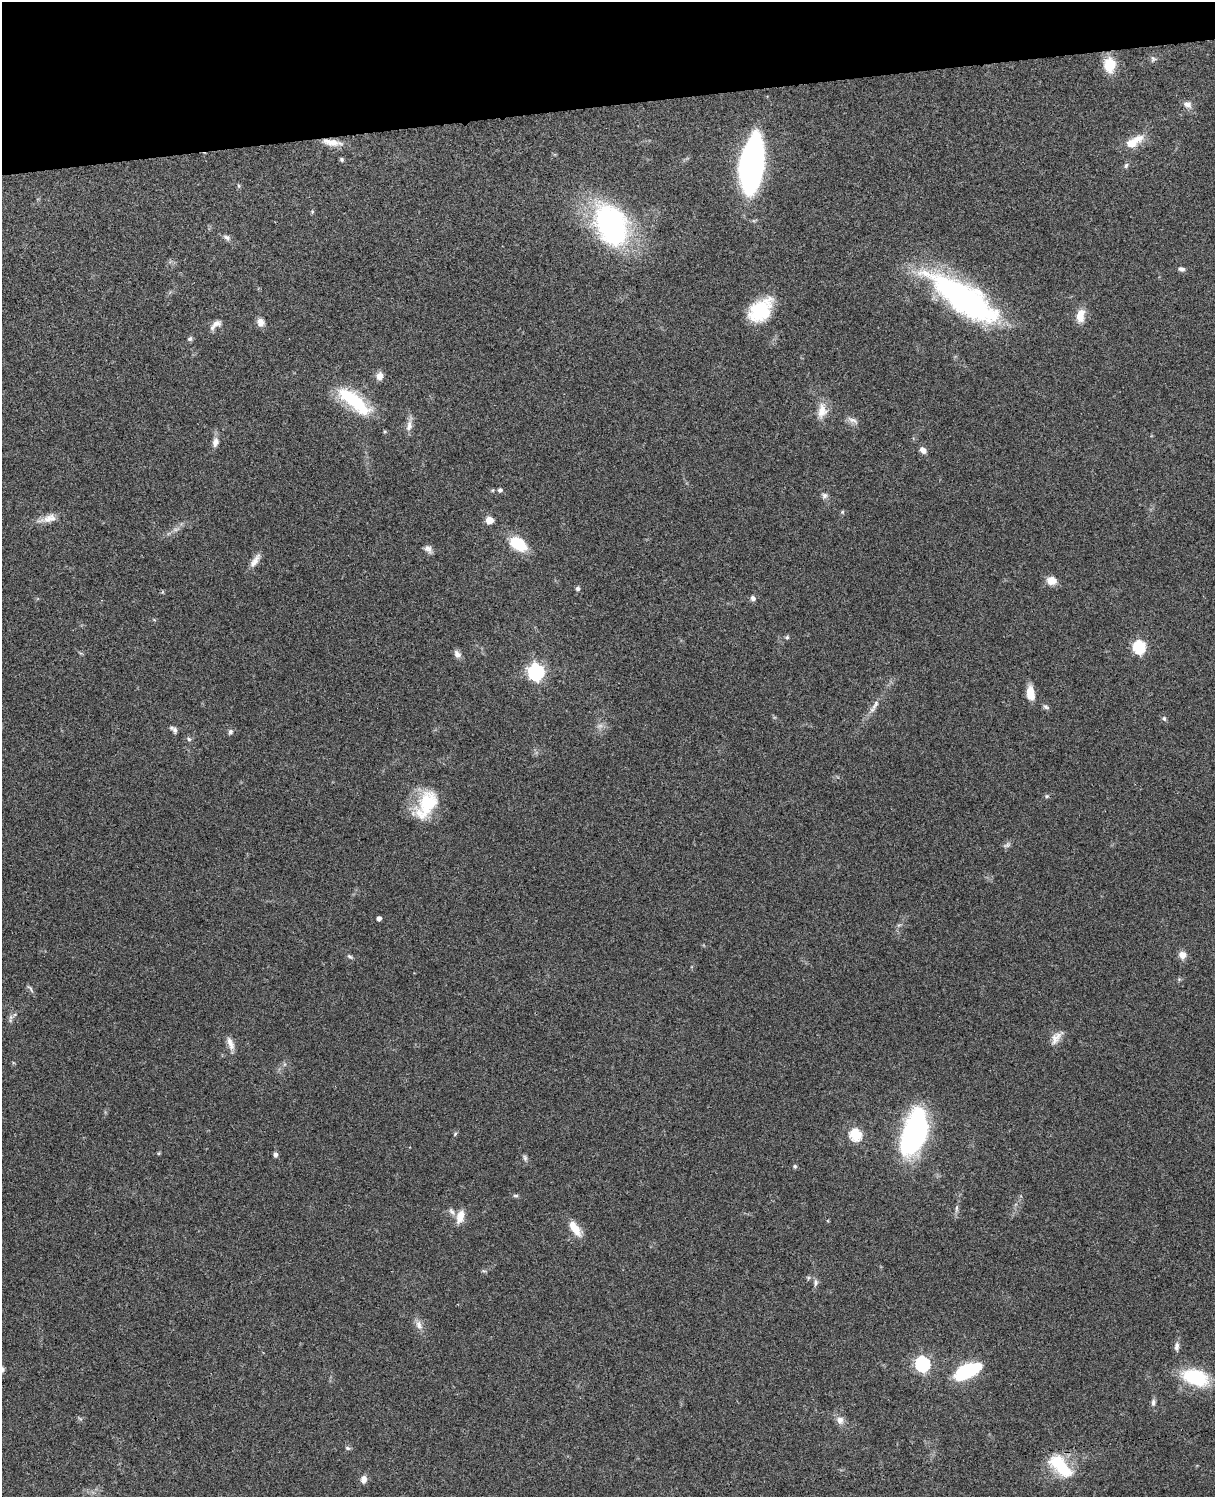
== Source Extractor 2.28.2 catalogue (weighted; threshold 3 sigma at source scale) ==
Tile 3 of 4 x 3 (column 3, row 1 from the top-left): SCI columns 2543-3755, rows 3156-4650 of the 5088 x 4928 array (HDU 1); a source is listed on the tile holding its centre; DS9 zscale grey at full resolution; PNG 1217 x 1499 px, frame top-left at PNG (2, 2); no overlay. Shown black and unused: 7% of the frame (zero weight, under 3 of 4 exposures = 6% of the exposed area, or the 3 px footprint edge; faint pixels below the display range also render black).
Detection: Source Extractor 2.28.2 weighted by HDU 2 'WHT'; one run over the whole footprint, this tile lists its part. Background 0.0884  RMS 0.0061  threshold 0.0275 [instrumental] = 3 sigma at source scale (4.5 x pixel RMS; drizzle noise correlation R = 1.50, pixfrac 1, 0.05/0.05 arcsec/px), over >= 5 px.
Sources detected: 86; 2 too faint to see at this stretch — not listed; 1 inside a brighter listed object's ellipse — not listed separately; the other 83 listed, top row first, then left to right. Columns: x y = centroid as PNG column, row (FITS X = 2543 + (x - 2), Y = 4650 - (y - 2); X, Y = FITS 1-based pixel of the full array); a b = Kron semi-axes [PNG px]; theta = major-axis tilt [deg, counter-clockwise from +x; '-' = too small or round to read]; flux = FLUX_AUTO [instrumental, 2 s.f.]
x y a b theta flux
1153 59 9 7 -88 1.6
1110 65 16 12 -89 16
1187 104 12 9 -24 3.4
332 142 27 8 -8 7.5
1131 143 13 10 5 7.7
341 159 5 5 - 1
752 164 50 19 83 190
1126 165 7 5 59 1.4
239 186 6 4 -88 0.84
312 212 6 4 73 0.69
611 225 41 26 -64 140
227 237 10 7 -27 2.2
1182 269 9 6 -13 1.7
964 298 79 25 -34 170
760 310 26 18 44 34
1080 315 17 9 79 8.6
261 322 9 8 - 4.3
216 323 14 8 18 3.8
190 339 7 5 36 1.3
379 376 9 8 - 4.4
354 401 42 14 -38 42
822 411 21 12 82 8
853 420 17 6 -26 2.9
409 425 20 7 77 4.3
215 442 11 7 76 3.6
923 450 9 7 -42 3
493 490 5 3 - 0.58
500 490 6 5 - 1.6
824 496 9 8 - 2.1
842 512 6 5 - 0.81
48 519 24 9 15 6.6
489 520 5 5 - 15
518 544 18 11 -31 23
428 549 12 7 -48 2.7
255 561 21 7 57 4.6
1051 581 10 8 -18 7.1
578 589 6 6 - 1.3
753 598 6 6 - 2.2
154 620 6 3 -20 0.66
787 637 5 5 - 1.1
1139 647 6 6 - 74
457 654 10 7 -54 2.9
536 672 7 7 - 190
1030 693 16 8 -84 7.4
875 704 18 6 60 3.7
1046 707 9 6 -32 1.5
1164 718 6 6 - 1.3
174 729 11 6 -40 2
230 732 7 6 - 1.6
189 739 6 5 - 1.2
1047 796 6 5 - 0.96
426 804 39 21 62 30
1007 845 11 5 27 1.8
379 918 4 4 - 2.6
1182 955 8 8 - 4.9
350 956 8 5 -31 1.2
1179 979 5 5 - 0.81
30 989 14 4 -52 1.4
11 1017 9 6 71 1.9
1056 1038 20 10 54 5.3
230 1043 19 7 -71 4.2
914 1133 42 20 72 130
455 1134 6 4 47 0.82
856 1134 6 6 - 58
275 1155 5 5 - 1.9
525 1158 9 5 -75 1.5
795 1166 6 5 - 0.99
516 1195 8 4 0 1.1
956 1208 12 4 83 1.8
452 1212 13 5 -53 2.2
460 1216 17 9 73 6.7
575 1228 21 9 -54 9.4
815 1283 9 6 89 1.9
419 1325 14 8 -66 4
1177 1347 13 6 88 2.6
922 1364 7 6 - 130
967 1371 25 11 26 51
1195 1377 33 19 -17 33
1153 1403 11 6 84 1.9
840 1420 10 9 - 3.9
348 1448 8 5 -26 1.2
1060 1466 31 15 -45 29
364 1479 11 8 78 3.2
Overlapping masked pixels (flux is a lower limit): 1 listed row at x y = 332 142